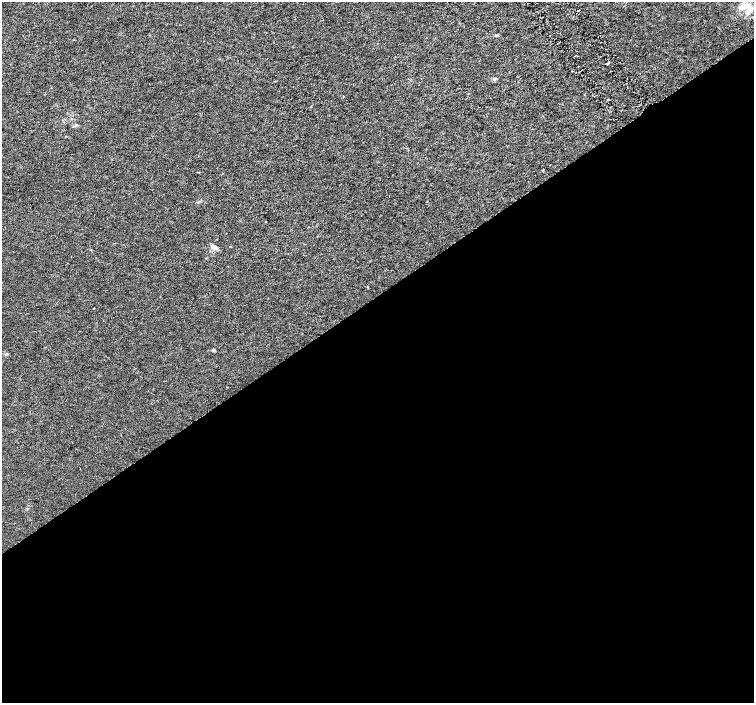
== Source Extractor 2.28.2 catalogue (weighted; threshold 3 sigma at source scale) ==
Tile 15 of 4 x 4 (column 3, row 4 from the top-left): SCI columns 3013-4515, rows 202-1602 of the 6019 x 5941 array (HDU 1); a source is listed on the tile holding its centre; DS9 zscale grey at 2 x 2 block average (1 PNG px = mean of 2 x 2 image px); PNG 756 x 705 px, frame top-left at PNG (2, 2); no overlay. Shown black and unused: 58% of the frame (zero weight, under 3 of 6 exposures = <1% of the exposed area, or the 3 px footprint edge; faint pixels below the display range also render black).
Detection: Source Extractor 2.28.2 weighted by HDU 2 'WHT'; one run over the whole footprint, this tile lists its part. Background 9.83e-04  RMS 0.0017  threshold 0.00705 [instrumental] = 3 sigma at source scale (4.09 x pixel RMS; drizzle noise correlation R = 1.36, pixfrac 0.8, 0.0396/0.0396 arcsec/px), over >= 5 px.
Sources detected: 12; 1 inside a brighter listed object's ellipse — not listed separately; the other 11 listed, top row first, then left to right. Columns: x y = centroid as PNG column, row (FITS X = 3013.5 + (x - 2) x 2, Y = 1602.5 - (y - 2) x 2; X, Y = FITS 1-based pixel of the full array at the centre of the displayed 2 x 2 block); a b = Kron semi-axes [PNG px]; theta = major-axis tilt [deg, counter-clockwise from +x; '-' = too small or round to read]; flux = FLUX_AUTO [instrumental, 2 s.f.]
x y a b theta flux
744 6 17 6 13 3.8
578 11 2 2 - 0.9
607 64 3 2 - 0.29
494 79 4 3 - 0.43
76 125 5 3 - 0.63
543 170 2 2 - 0.24
427 201 2 2 - 0.13
266 222 2 2 - 0.14
214 247 7 4 34 1
367 287 3 2 - 0.21
7 354 4 3 - 0.42
Overlapping masked pixels (flux is a lower limit): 1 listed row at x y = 578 11
Diffuse or blended objects may show on this block-average render without a row.